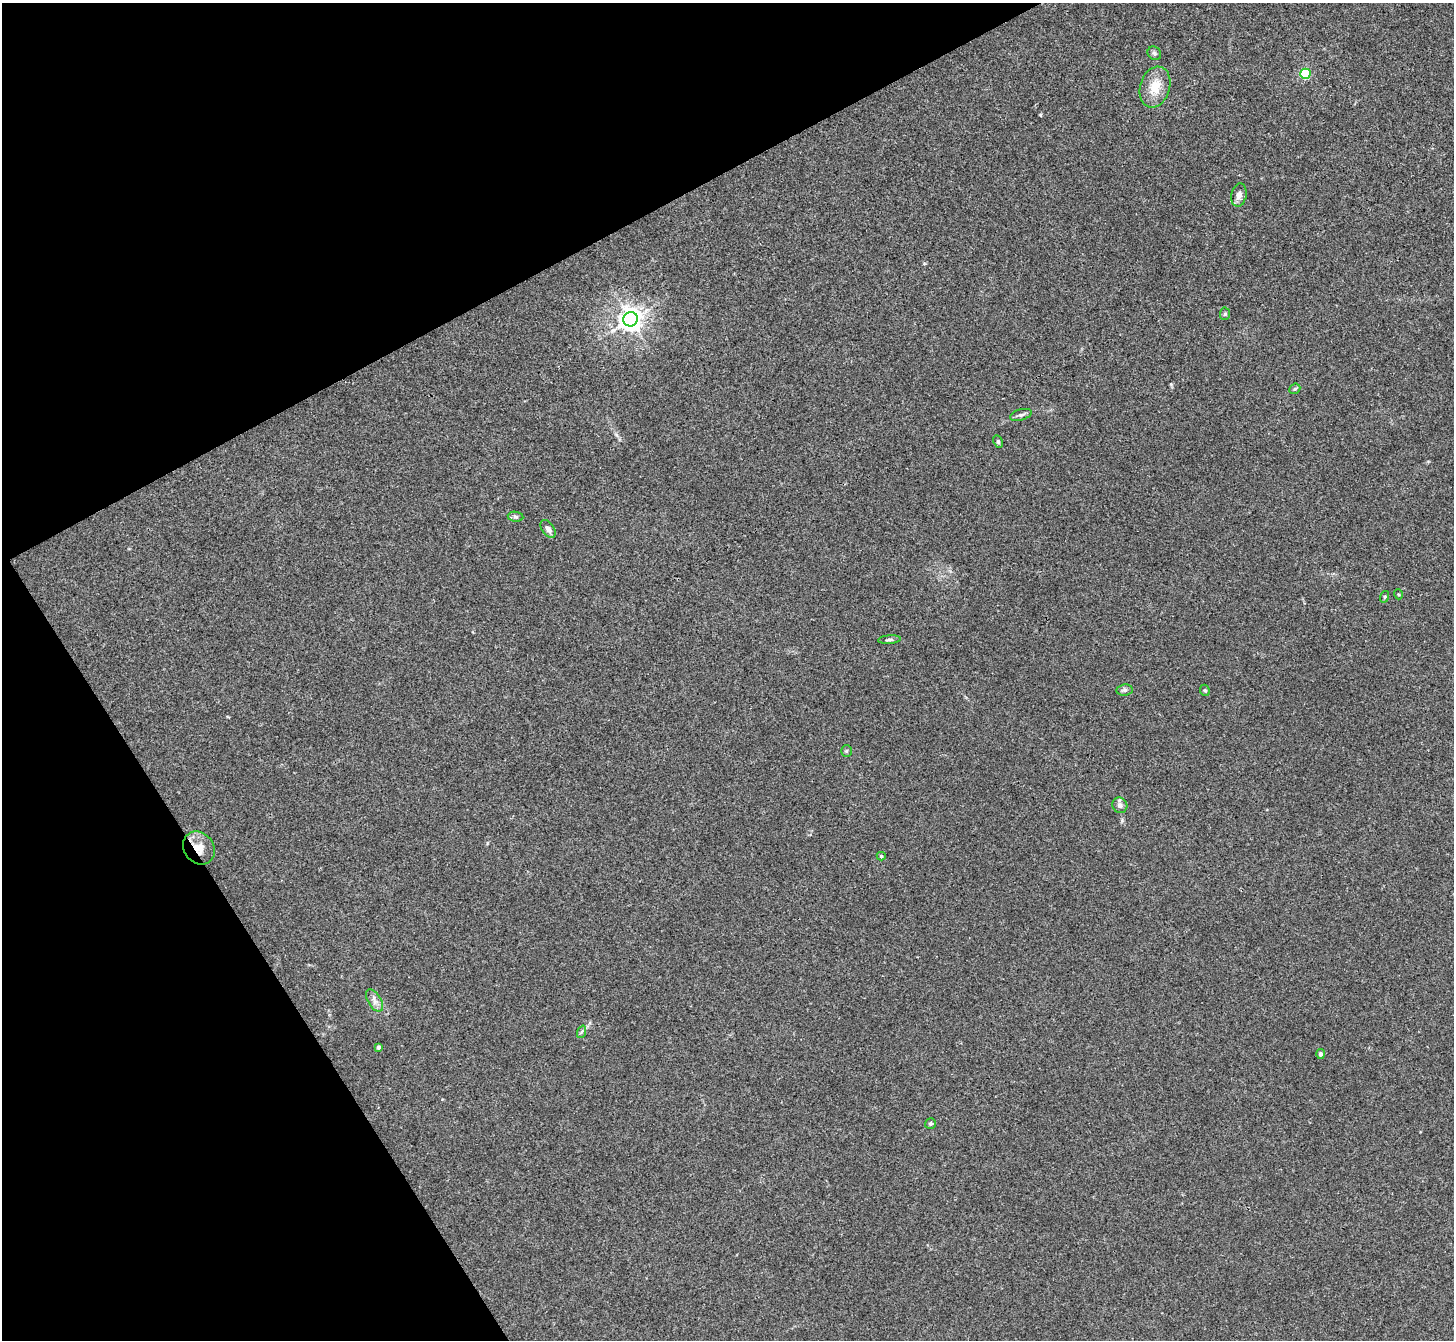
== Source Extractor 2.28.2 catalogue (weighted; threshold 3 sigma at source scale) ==
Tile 5 of 4 x 4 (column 1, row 2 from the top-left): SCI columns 3-1454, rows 2835-4172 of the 5811 x 5806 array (HDU 1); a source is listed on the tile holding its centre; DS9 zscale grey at full resolution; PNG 1456 x 1342 px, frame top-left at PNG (2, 3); each listed source drawn as its Kron ellipse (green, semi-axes under 4 px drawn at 4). Shown black and unused: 25% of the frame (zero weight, under 3 of 4 exposures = <1% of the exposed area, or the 3 px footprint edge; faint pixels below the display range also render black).
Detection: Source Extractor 2.28.2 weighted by HDU 2 'WHT'; one run over the whole footprint, this tile lists its part. Background 0.0166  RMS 0.0046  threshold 0.0206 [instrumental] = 3 sigma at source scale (4.5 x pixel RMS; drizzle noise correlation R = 1.50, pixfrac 1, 0.05/0.05 arcsec/px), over >= 5 px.
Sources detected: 25; all 25 listed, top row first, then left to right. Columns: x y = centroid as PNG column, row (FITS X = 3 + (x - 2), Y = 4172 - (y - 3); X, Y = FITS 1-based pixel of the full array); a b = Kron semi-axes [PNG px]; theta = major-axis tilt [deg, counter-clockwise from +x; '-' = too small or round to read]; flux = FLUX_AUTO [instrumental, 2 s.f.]
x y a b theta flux
1154 53 7 6 - 1
1305 74 5 5 - 35
1155 87 21 14 73 8.7
1239 195 11 7 79 2.3
1225 314 6 5 - 0.75
630 319 7 7 - 370
1295 389 6 4 42 0.64
1021 415 11 5 15 1.3
998 441 6 4 -64 0.74
516 517 8 5 -8 0.92
548 529 10 6 -56 2.1
1398 594 5 3 - 0.42
1384 597 6 4 71 0.53
890 640 11 3 4 0.96
1125 690 8 5 8 1.1
1205 690 6 4 -67 0.64
846 751 6 5 - 0.65
1120 805 8 7 - 1.7
199 848 17 14 -51 7
881 856 4 4 - 0.62
374 1000 12 6 -59 2.2
581 1032 6 4 69 0.77
378 1047 4 3 - 1.2
1320 1054 5 4 - 0.87
930 1124 5 5 - 0.89
Overlapping masked pixels (flux is a lower limit): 1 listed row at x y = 199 848